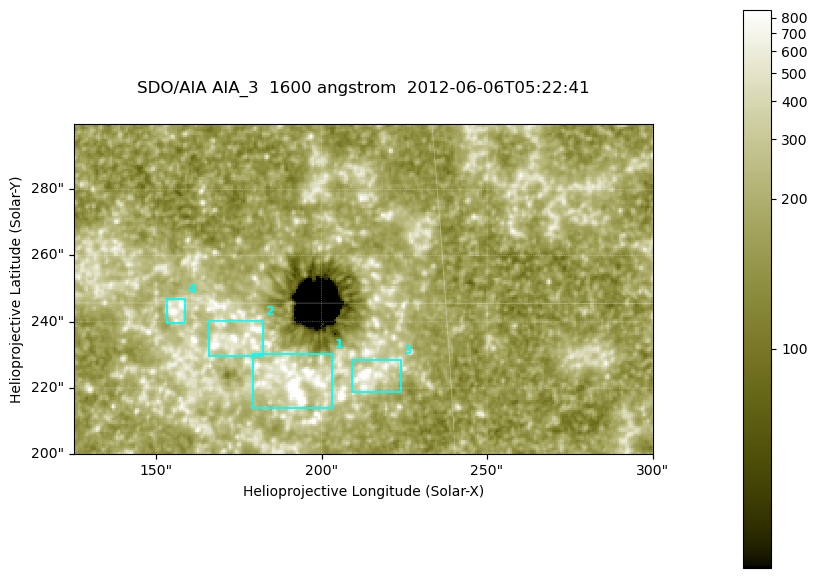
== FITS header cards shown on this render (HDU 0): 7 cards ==
TELESCOP= 'SDO/AIA '
INSTRUME= 'AIA_3   '
WAVELNTH=                 1600
WAVEUNIT= 'angstrom'
DATE-OBS= '2012-06-06T05:22:41.13'
CTYPE1  = 'HPLN-TAN'
CTYPE2  = 'HPLT-TAN'

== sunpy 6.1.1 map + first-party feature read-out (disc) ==
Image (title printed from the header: SDO/AIA AIA_3  1600 angstrom  2012-06-06T05:22:41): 287 x 164 px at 0.609 arcsec/px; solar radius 946 arcsec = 1552 px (partial field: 0.6% of the solar disc is inside the frame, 100% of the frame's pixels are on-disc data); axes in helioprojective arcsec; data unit not stated in the header (colour bar unlabelled)
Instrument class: DISC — disc imager (sunpy class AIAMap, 1600 A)
Bright regions (active regions / flare kernels): reference = the on-disc median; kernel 3 px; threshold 5 sigma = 308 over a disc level ~176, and >= 1.15x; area >= 47 px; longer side >= 3 px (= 1.8 arcsec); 4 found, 4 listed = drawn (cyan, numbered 1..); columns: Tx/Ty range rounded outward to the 2 arcsec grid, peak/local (2 s.f.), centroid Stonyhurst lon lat
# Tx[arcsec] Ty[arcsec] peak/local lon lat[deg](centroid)
1 178..204 214..232 17 +12 +14
2 166..184 230..240 5.2 +11 +14
3 208..224 218..230 6.6 +13 +14
4 152..160 238..248 4.8 +10 +15